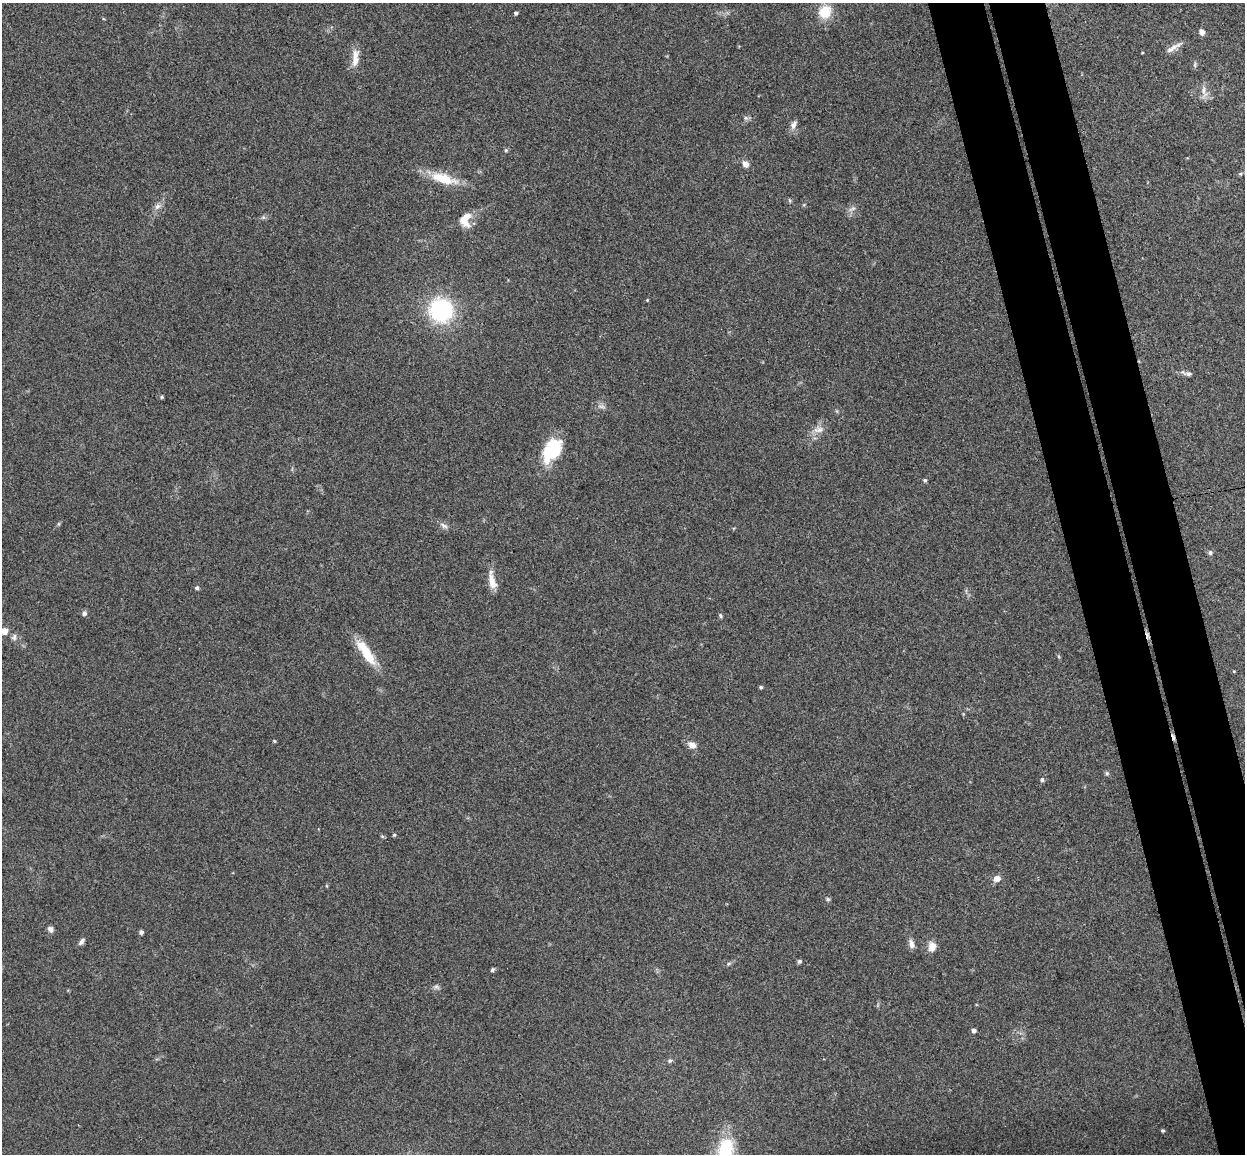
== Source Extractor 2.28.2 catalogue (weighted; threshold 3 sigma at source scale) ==
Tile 6 of 4 x 4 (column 2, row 2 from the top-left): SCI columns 1301-2543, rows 2456-3607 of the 5085 x 5029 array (HDU 1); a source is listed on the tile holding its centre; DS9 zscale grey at full resolution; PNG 1247 x 1156 px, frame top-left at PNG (2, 3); no overlay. Shown black and unused: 8% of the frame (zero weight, under 3 of 4 exposures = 5% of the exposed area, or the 3 px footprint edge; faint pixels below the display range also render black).
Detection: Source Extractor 2.28.2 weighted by HDU 2 'WHT'; one run over the whole footprint, this tile lists its part. Background 0.0705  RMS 0.0076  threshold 0.0343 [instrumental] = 3 sigma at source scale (4.5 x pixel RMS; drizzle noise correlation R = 1.50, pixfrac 1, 0.05/0.05 arcsec/px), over >= 5 px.
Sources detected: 63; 2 cosmic-ray / hot-pixel residue — not listed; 1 inside a brighter listed object's ellipse — not listed separately; the other 60 listed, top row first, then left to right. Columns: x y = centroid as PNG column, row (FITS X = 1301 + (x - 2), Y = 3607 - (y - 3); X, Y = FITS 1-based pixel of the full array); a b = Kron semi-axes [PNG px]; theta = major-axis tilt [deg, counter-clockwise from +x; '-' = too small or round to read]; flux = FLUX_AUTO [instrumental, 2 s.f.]
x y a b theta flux
825 12 14 12 62 18
516 13 4 4 - 1.7
1202 32 7 6 - 2.9
1178 45 14 6 30 3.8
1142 53 4 2 - 0.54
355 58 25 8 85 8.1
1204 91 21 7 -84 5.2
746 118 7 6 - 1.8
793 125 12 7 62 3.6
506 150 6 4 18 0.89
745 164 8 6 -52 4.3
1240 174 6 4 18 1
443 179 32 11 -16 24
790 200 7 3 -71 0.89
157 206 10 7 39 3.3
852 209 12 5 25 2.6
263 217 6 6 - 1.4
465 220 17 13 81 11
647 300 4 3 - 0.64
441 310 23 21 -56 76
1188 374 7 6 - 2.3
162 397 4 4 - 1.1
601 406 12 4 -7 2.2
818 429 15 8 9 5.6
552 450 27 16 60 40
925 480 5 4 - 0.99
58 524 6 4 71 0.96
444 526 12 6 -32 2.9
1210 552 7 6 - 1.5
492 582 23 9 -76 8.5
197 588 4 4 - 1.7
84 613 7 6 - 2.2
721 616 6 4 -56 1.2
4 631 7 7 - 6.3
14 637 9 6 79 2.4
366 652 37 11 -56 21
1234 671 5 3 - 0.61
761 687 4 4 - 1.3
274 741 4 4 - 0.84
692 745 10 7 -25 5.1
1107 773 6 5 - 1.3
1042 780 5 4 - 1.8
394 835 4 4 - 0.92
382 836 6 4 -19 0.86
997 878 9 7 17 4.9
327 886 5 3 - 0.67
828 899 6 5 - 1.2
50 929 7 6 - 2.7
141 932 4 4 - 2.2
81 942 9 5 50 2.4
912 944 12 6 -73 3.7
932 946 11 9 88 6.4
799 961 5 5 - 1.4
728 964 7 4 31 1.3
492 970 5 4 - 1.3
437 987 9 5 -26 1.8
974 1030 5 4 - 2.2
670 1061 5 5 - 1.5
1162 1131 4 4 - 1.1
726 1149 28 19 82 41
Isophote crosses this tile's border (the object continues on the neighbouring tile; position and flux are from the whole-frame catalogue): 2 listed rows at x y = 4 631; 726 1149